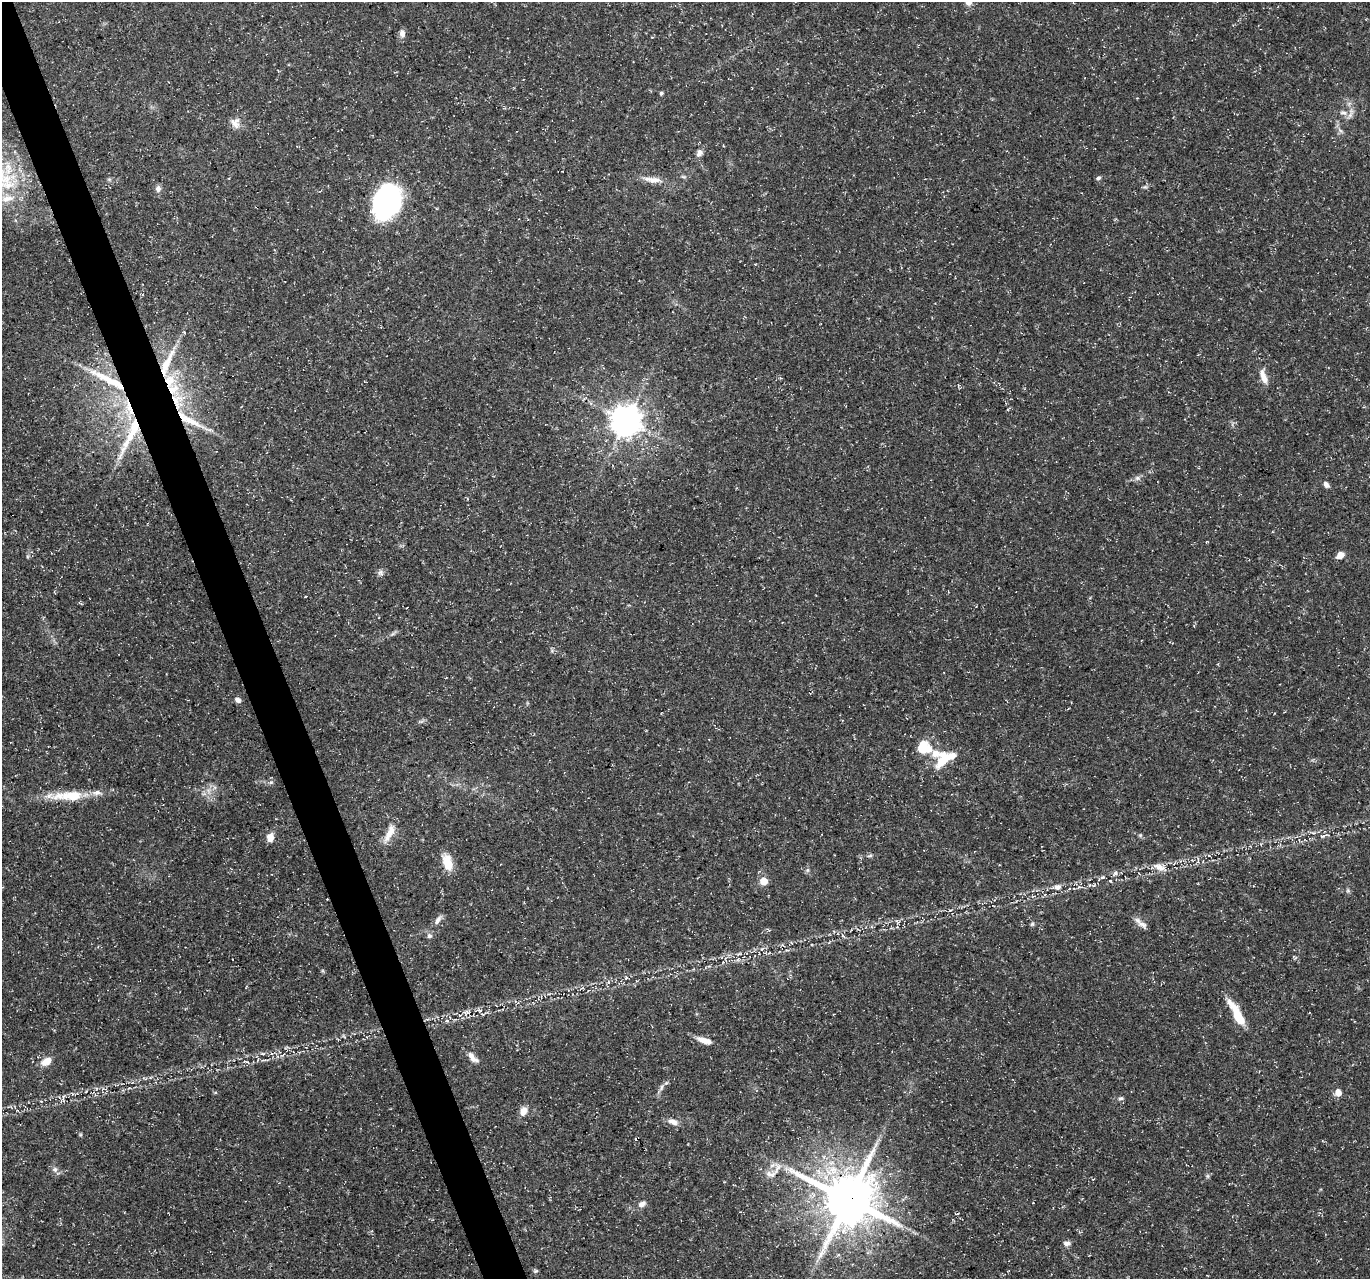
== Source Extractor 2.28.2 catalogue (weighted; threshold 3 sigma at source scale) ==
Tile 11 of 4 x 4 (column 3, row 3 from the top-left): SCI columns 2737-4104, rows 1405-2681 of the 5471 x 5308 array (HDU 1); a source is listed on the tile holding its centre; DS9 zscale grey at full resolution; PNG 1372 x 1281 px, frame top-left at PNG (2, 2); no overlay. Shown black and unused: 3% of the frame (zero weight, under 3 of 5 exposures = <1% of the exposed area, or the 3 px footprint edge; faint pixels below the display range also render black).
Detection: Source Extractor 2.28.2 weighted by HDU 2 'WHT'; one run over the whole footprint, this tile lists its part. Background 0.0211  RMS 0.0032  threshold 0.0145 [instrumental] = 3 sigma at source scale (4.5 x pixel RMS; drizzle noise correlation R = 1.50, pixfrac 1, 0.0396/0.0396 arcsec/px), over >= 5 px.
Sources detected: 83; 1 too faint to see at this stretch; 2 cosmic-ray / hot-pixel residue — not listed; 10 inside a brighter listed object's ellipse — not listed separately; the other 70 listed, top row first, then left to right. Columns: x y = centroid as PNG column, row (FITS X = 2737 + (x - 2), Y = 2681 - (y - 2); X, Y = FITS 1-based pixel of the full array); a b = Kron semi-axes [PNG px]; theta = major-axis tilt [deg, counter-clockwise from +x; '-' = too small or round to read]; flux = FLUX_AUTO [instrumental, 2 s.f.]
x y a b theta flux
402 33 9 7 89 1.6
661 93 4 3 - 0.65
1343 113 11 6 -13 1.4
234 123 19 8 -47 2.2
699 153 9 7 69 1.6
8 168 18 10 -89 4.9
1098 178 6 5 - 0.66
109 179 6 4 -19 0.48
653 180 27 8 -7 3.5
158 189 8 7 - 1.4
7 198 21 10 11 4.6
387 202 28 22 71 71
167 363 48 10 66 9
1263 377 22 8 -71 3.4
108 380 60 8 -28 11
177 401 26 18 -81 13
129 408 29 7 -70 7.4
626 420 9 9 - 550
132 432 69 11 64 14
1137 478 8 6 1 1
1326 485 9 5 -50 1.2
1340 555 7 6 - 2.9
381 574 9 5 -19 0.98
305 597 3 2 - 0.24
238 700 7 5 -32 1.3
924 747 16 13 -26 9.8
943 761 20 10 57 7.5
271 782 6 4 43 0.59
72 795 39 13 5 10
389 833 28 8 65 4
1140 835 6 5 - 0.51
1324 836 15 4 15 1.1
270 837 11 9 -89 2.4
870 856 8 4 9 0.55
1198 861 10 3 79 0.5
447 863 18 10 -74 6
1160 867 20 9 -17 3.3
807 870 6 5 - 0.63
1115 873 9 5 48 0.87
1102 877 6 5 - 0.54
764 881 5 5 - 9.1
1094 885 6 4 20 0.49
1057 887 11 8 12 1.9
1348 891 7 4 -19 0.52
438 920 13 6 56 1.6
1032 924 6 6 - 0.54
1143 925 16 7 -24 1.8
429 936 7 7 - 1
843 936 8 3 -54 0.56
739 954 9 3 13 0.69
466 1012 11 7 4 1.6
1237 1014 31 8 -62 9.3
447 1021 5 3 - 0.42
702 1040 14 7 -25 2.6
473 1057 17 7 -45 2.4
46 1061 12 8 33 3.4
246 1062 10 4 -19 0.78
661 1088 9 5 71 1.1
1338 1092 7 6 - 2.8
63 1097 10 3 79 0.62
1121 1098 7 5 17 0.73
523 1111 9 8 - 2.9
673 1122 14 7 -19 2.2
55 1169 8 7 - 1.2
777 1169 24 9 66 3.3
1207 1176 7 4 -90 0.56
848 1199 17 16 - 1700
642 1204 10 7 24 1.6
1067 1243 9 6 0 1.2
535 1271 6 5 - 0.52
Overlapping masked pixels (flux is a lower limit): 6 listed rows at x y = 167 363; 108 380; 177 401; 129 408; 132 432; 848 1199